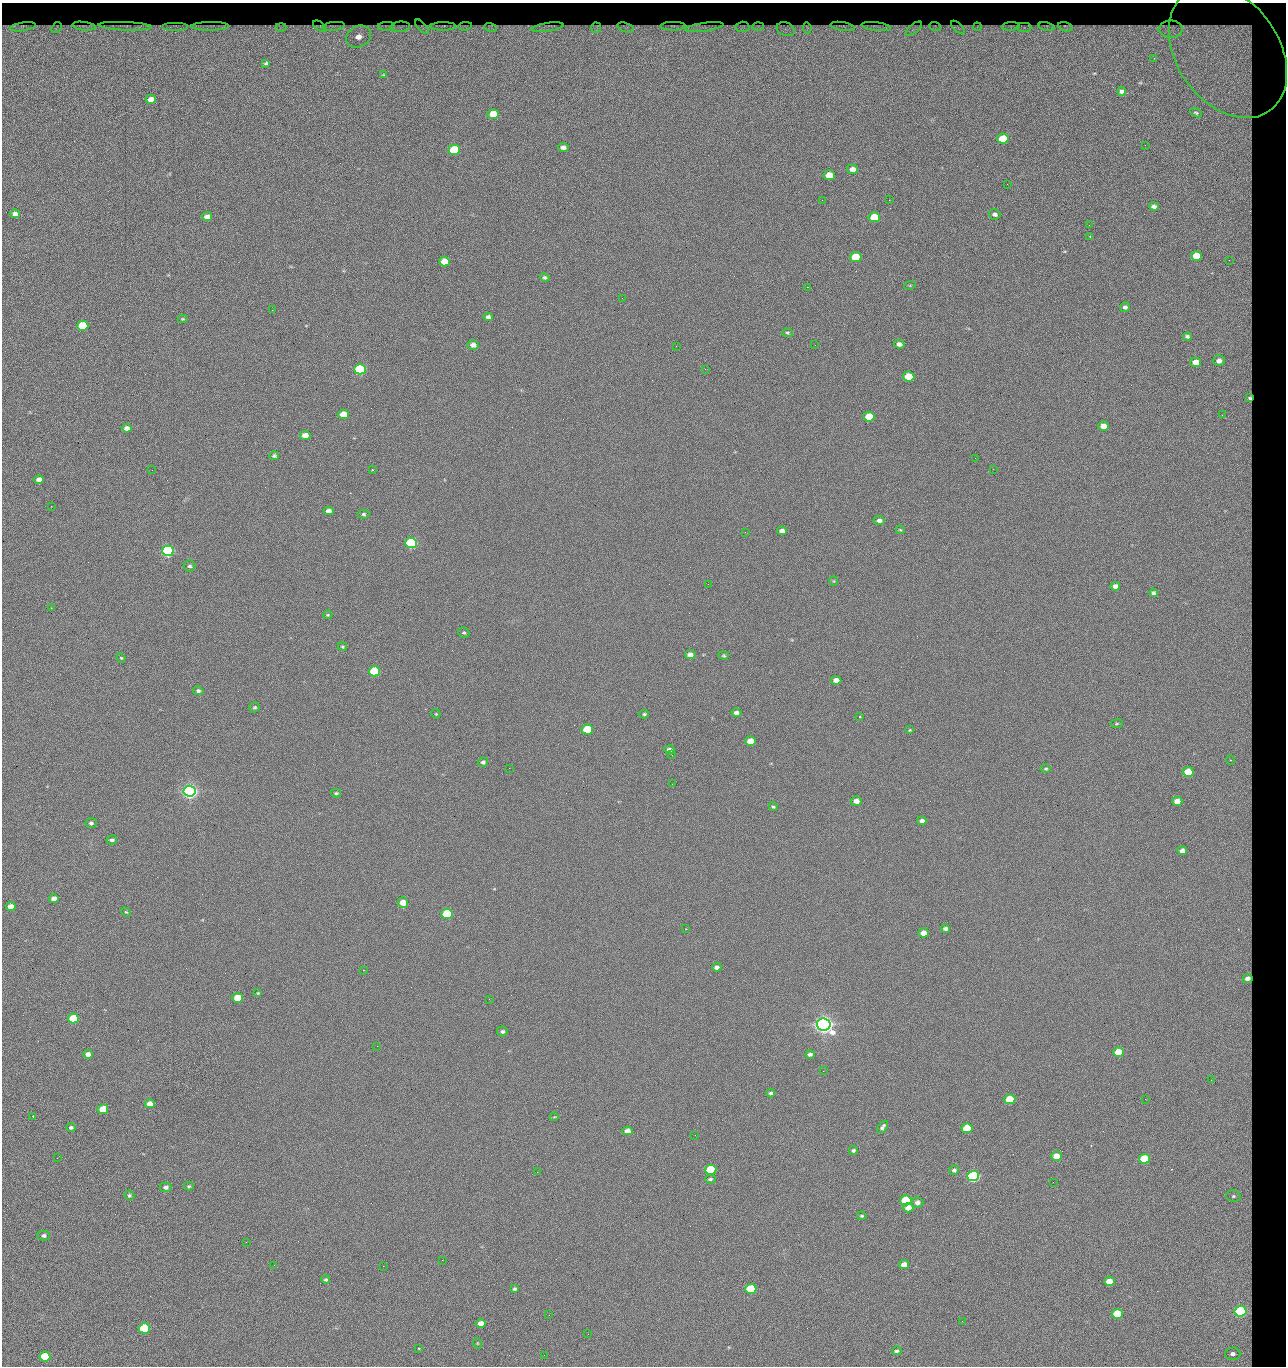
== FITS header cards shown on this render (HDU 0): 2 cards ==
NAXIS1  =                 1284 / length of data axis 1
NAXIS2  =                 1364 / length of data axis 2

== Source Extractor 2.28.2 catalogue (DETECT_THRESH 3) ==
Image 1284 x 1364 px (HDU 0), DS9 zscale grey, 1 PNG px = 1 image px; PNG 1288 x 1368 px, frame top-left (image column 1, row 1364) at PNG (2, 3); each listed source drawn as its Kron ellipse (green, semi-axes under 4 px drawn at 4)
Background 124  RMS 14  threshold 42.5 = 3 sigma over >= 5 px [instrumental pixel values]
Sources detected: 223; all 223 listed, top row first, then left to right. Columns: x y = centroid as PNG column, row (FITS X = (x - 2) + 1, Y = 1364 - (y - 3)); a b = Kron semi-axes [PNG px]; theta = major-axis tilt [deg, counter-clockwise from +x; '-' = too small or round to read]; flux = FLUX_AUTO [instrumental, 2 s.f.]
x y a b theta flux
84 26 11 2 -7 2.2e+03
125 26 26 3 -2 4.7e+03
175 26 13 3 0 1.9e+03
210 26 19 3 0 3.9e+03
320 26 7 3 -37 8.6e+02
334 26 11 4 7 2.1e+03
386 26 8 3 4 1.4e+03
443 26 13 4 1 2.3e+03
465 26 7 2 8 1.2e+03
673 26 12 3 1 2.1e+03
758 26 6 3 2 1.6e+03
843 26 12 3 -10 1.9e+03
935 26 6 3 -19 8.8e+02
1011 26 9 3 4 1.8e+03
23 27 13 4 8 2.5e+03
281 27 5 4 - 2.0e+03
400 27 10 5 6 1.7e+03
422 27 9 3 -48 4.8e+02
491 27 6 4 -16 2.1e+03
547 27 16 4 9 4.3e+03
625 27 8 4 -17 2.6e+03
704 27 19 3 8 4.2e+03
743 27 7 5 3 1.5e+03
876 27 15 3 -7 3.3e+03
977 27 4 2 - 7.1e+02
1046 27 8 4 -14 1.6e+03
1065 27 7 4 -13 1.8e+03
56 28 6 3 54 1.1e+03
596 28 5 5 - 1.7e+03
807 28 5 4 - 1.4e+03
958 28 9 3 -42 1.3e+03
1024 28 7 4 0 2.3e+03
786 29 9 6 -21 4.0e+03
914 29 10 4 37 2.4e+03
1171 29 12 8 -1 6.3e+03
359 36 13 10 32 1.4e+04
1228 52 72 51 -55 2.9e+05
1154 58 3 2 - 1.6e+03
266 63 4 3 - 1.2e+03
384 75 4 2 - 7.1e+02
1122 91 4 3 - 2.5e+03
151 99 5 4 - 8.1e+03
1196 113 6 4 -23 1.5e+03
493 114 6 5 - 2.3e+04
1003 139 6 5 - 4.4e+04
1145 145 2 2 - 1.2e+03
563 147 5 4 - 3.9e+03
454 150 6 5 - 5.4e+04
853 169 5 4 - 6.2e+03
829 175 6 5 - 1.6e+04
1007 184 2 2 - 1.9e+03
822 200 2 2 - 2.4e+03
889 200 2 2 - 1.8e+04
1154 206 5 4 - 3.4e+03
15 214 5 4 - 5.2e+03
995 214 6 5 - 2.7e+03
207 217 5 4 - 6.0e+03
874 217 6 5 - 2.8e+04
1089 225 3 2 - 7.1e+02
1090 236 2 2 - 8.0e+02
1196 256 5 5 - 2.4e+04
856 257 6 5 - 4.2e+04
1229 260 3 3 - 9.7e+02
444 261 5 5 - 2.0e+04
545 277 5 4 - 1.7e+03
910 285 6 3 19 8.7e+02
807 287 2 2 - 2.7e+04
622 298 2 2 - 5.0e+02
1125 307 5 4 - 2.7e+03
272 310 2 2 - 6.9e+02
488 317 5 4 - 3.2e+03
183 319 5 4 - 1.1e+03
83 326 5 5 - 5.3e+04
787 333 6 4 -3 1.3e+03
1187 336 4 4 - 2.1e+03
899 344 5 4 - 3.8e+03
473 345 6 5 - 5.1e+03
815 345 2 2 - 6.3e+02
676 346 2 2 - 3.4e+03
1219 361 6 5 - 5.3e+03
1196 362 5 4 - 1.0e+04
360 369 6 5 - 1.6e+05
705 369 2 2 - 5.0e+02
909 377 5 5 - 4.0e+04
1249 398 4 3 - 1.4e+03
343 414 5 4 - 2.0e+04
1222 415 3 2 - 1.1e+03
869 417 5 5 - 3.3e+04
1104 426 5 4 - 1.0e+04
127 428 5 4 - 4.9e+03
305 435 5 4 - 9.6e+03
274 456 5 4 - 1.7e+03
975 458 2 2 - 3.4e+03
993 469 2 2 - 5.1e+02
152 470 2 2 - 2.7e+03
372 470 2 2 - 7.8e+02
39 479 5 4 - 5.9e+03
51 506 2 2 - 9.4e+02
329 511 5 4 - 5.3e+03
364 514 6 4 -1 1.6e+03
879 520 6 4 -3 3.3e+03
900 530 4 4 - 1.0e+03
782 531 5 4 - 4.9e+03
745 532 2 2 - 6.9e+02
411 543 6 5 - 2.0e+05
168 551 6 5 - 3.3e+05
189 566 6 5 - 1.8e+03
834 581 4 4 - 9.4e+02
708 584 2 2 - 7.1e+02
1115 586 5 4 - 5.2e+03
1153 593 4 4 - 2.2e+03
51 608 2 2 - 5.0e+02
328 615 5 3 - 1.1e+03
464 633 6 5 - 1.7e+03
342 647 4 4 - 1.1e+03
690 654 5 4 - 5.3e+03
724 655 5 4 - 1.2e+03
121 658 5 4 - 9.9e+02
374 671 6 5 - 9.2e+04
836 680 5 4 - 7.3e+03
198 691 5 4 - 2.0e+03
255 707 5 5 - 1.5e+03
736 713 5 4 - 4.1e+03
436 714 5 3 - 8.9e+02
644 714 5 3 - 1.4e+03
860 717 3 2 - 6.6e+02
1117 724 6 3 9 1.0e+03
587 729 5 5 - 5.7e+04
910 730 4 3 - 1.0e+03
750 741 5 4 - 1.5e+04
669 750 5 4 - 3.6e+03
672 755 3 2 - 7.6e+02
1231 760 5 3 - 7.9e+02
483 762 5 4 - 2.6e+03
509 768 2 2 - 3.2e+03
1046 769 5 4 - 1.3e+03
1188 772 5 5 - 2.7e+04
672 784 2 2 - 2.1e+03
190 791 6 5 - 7.2e+05
336 793 5 4 - 1.4e+03
856 801 5 4 - 6.0e+03
1177 801 5 4 - 1.3e+04
773 807 4 3 - 1.3e+03
922 821 4 4 - 4.1e+03
91 823 5 5 - 2.1e+03
112 840 5 4 - 2.2e+03
1182 851 5 4 - 6.0e+03
54 899 5 4 - 5.7e+03
403 903 5 5 - 1.4e+04
11 907 5 4 - 9.9e+03
126 912 5 3 - 9.8e+02
447 914 6 5 - 1.3e+05
686 929 3 3 - 9.1e+02
945 929 4 4 - 2.8e+03
924 933 5 4 - 9.4e+03
717 967 4 4 - 3.5e+03
364 970 3 2 - 6.8e+02
1248 978 5 4 - 5.0e+03
258 993 4 3 - 9.2e+02
238 998 5 5 - 3.4e+04
489 999 2 2 - 2.2e+03
73 1018 5 5 - 5.3e+04
824 1024 7 6 - 1.1e+06
502 1031 5 5 - 2.3e+03
377 1046 2 2 - 5.3e+03
1118 1052 5 5 - 2.9e+04
88 1054 5 4 - 6.2e+03
810 1054 4 3 - 2.1e+03
823 1071 3 2 - 1.3e+03
1211 1080 2 2 - 1.9e+03
771 1093 4 3 - 2.2e+03
1010 1099 5 5 - 4.8e+04
1145 1099 2 2 - 2.6e+03
150 1104 5 4 - 7.3e+03
103 1109 5 5 - 3.1e+04
33 1116 3 2 - 8.4e+02
554 1117 4 3 - 8.1e+02
71 1127 5 4 - 1.9e+03
882 1127 7 4 53 2.6e+03
967 1128 5 5 - 4.5e+04
627 1131 5 4 - 9.1e+03
695 1135 3 2 - 9.6e+02
853 1150 4 4 - 1.8e+03
1057 1156 5 4 - 1.7e+04
57 1158 2 2 - 2.4e+03
1144 1159 5 5 - 5.9e+04
711 1170 5 5 - 7.9e+04
954 1170 5 5 - 2.3e+03
537 1172 3 2 - 9.6e+02
973 1176 6 5 - 2.8e+05
710 1179 5 3 - 1.5e+03
1053 1182 2 2 - 1.1e+03
189 1186 5 4 - 1.2e+03
166 1187 6 5 - 2.7e+03
129 1195 5 4 - 1.5e+03
1233 1196 7 5 -13 2.2e+03
906 1200 5 5 - 8.6e+04
917 1202 6 5 - 3.9e+03
908 1208 5 4 - 9.6e+03
862 1216 5 3 - 1.4e+03
44 1235 6 5 - 2.5e+03
246 1242 2 2 - 2.3e+03
442 1260 2 2 - 8.4e+03
274 1265 2 2 - 1.8e+03
904 1265 5 4 - 8.8e+03
383 1266 2 2 - 5.4e+03
326 1279 4 4 - 1.5e+03
1109 1281 5 4 - 1.4e+04
515 1289 3 3 - 1.6e+03
751 1289 5 5 - 8.1e+04
1241 1311 6 5 - 2.0e+05
1117 1314 5 5 - 4.6e+04
549 1315 2 2 - 4.7e+02
962 1321 2 2 - 2.9e+03
481 1323 5 4 - 7.8e+03
144 1328 5 5 - 1.0e+05
588 1334 3 2 - 8.9e+02
477 1343 5 3 - 6.9e+02
419 1349 3 2 - 7.6e+02
897 1351 5 4 - 2.1e+03
1233 1354 8 6 1 4.8e+03
544 1355 2 2 - 3.6e+03
45 1356 5 5 - 5.4e+04

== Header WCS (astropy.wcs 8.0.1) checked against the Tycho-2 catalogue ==
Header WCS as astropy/WCSLIB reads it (CRVAL/CRPIX/CD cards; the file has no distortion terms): RA---TAN/DEC--TAN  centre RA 15:41:43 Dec +51:58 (235.43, +51.97 deg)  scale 1.26 arcsec/px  FOV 26.9' x 28.5'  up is +92 deg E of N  parity flipped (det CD > 0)
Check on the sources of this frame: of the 60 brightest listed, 10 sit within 2.0 arcsec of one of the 13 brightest Tycho-2 stars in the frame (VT <= 12.29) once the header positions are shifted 0.43 arcsec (0.21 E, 0.38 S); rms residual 0.90 arcsec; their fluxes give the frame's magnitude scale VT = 24.51 - 2.5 log10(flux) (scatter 0.20 mag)
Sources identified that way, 10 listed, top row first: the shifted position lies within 2.0 arcsec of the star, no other Tycho-2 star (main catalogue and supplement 1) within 4.0 arcsec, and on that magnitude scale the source's flux lands within +1.5 / -3 mag of the star's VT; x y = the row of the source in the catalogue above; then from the Tycho-2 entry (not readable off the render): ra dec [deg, ICRS J2000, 3 dp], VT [Tycho-2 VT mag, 2 dp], TYC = Tycho-2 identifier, HIP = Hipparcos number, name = IAU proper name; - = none
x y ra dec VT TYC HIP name
360 369 235.614 +52.064 11.61 3489-1132-1 - -
411 543 235.514 +52.049 11.19 3489-1407-1 - -
168 551 235.515 +52.133 11.12 3489-1380-1 - -
190 791 235.378 +52.130 9.31 3489-1322-1 76850 -
447 914 235.303 +52.042 11.52 3489-958-1 - -
824 1024 235.232 +51.912 9.59 3489-824-1 - -
973 1176 235.143 +51.862 10.97 3489-1016-1 - -
906 1200 235.131 +51.886 12.29 3489-908-1 - -
751 1289 235.084 +51.941 11.45 3489-1346-1 - -
144 1328 235.075 +52.152 11.74 3489-912-1 - -